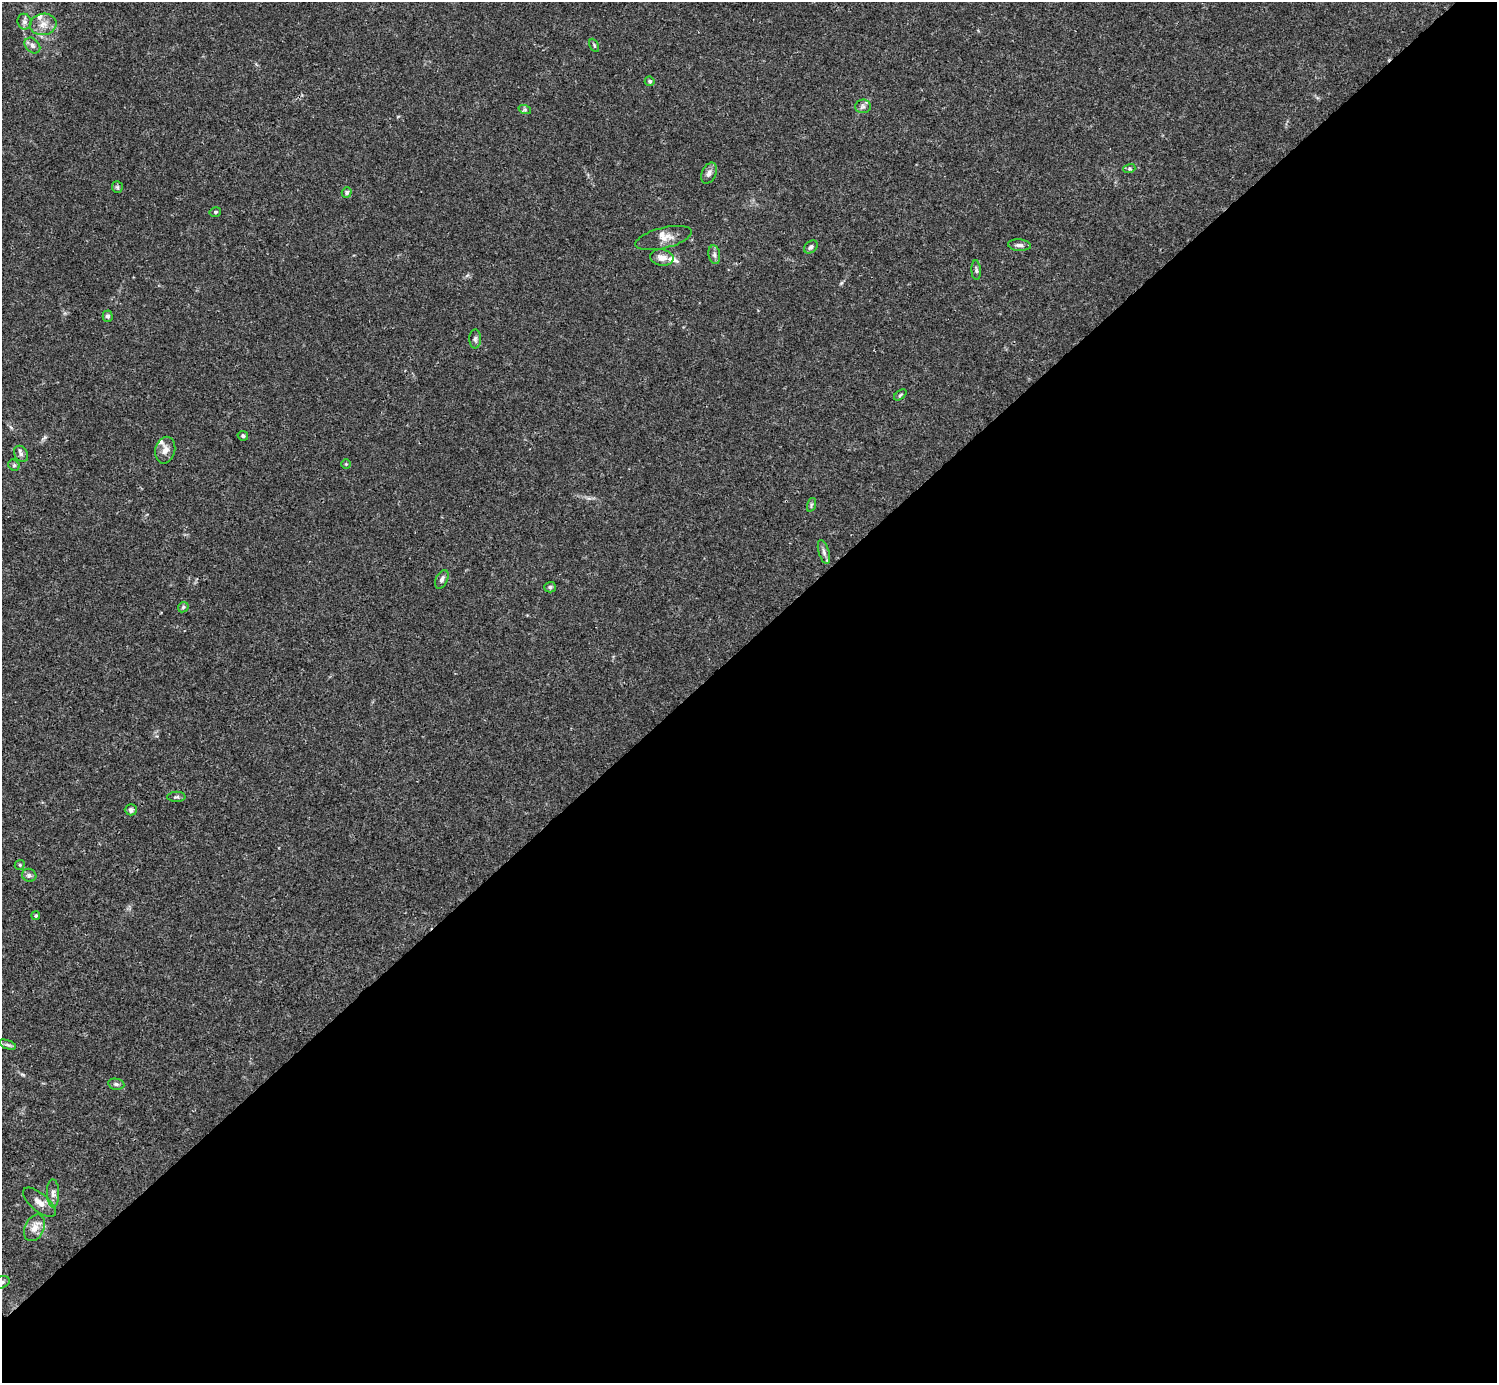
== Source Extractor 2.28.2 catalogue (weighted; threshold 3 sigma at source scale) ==
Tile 12 of 4 x 4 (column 4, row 3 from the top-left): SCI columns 4485-5979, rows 1539-2919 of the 5982 x 5981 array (HDU 1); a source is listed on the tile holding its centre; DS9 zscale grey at full resolution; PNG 1499 x 1385 px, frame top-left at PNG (2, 2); each listed source drawn as its Kron ellipse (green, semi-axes under 4 px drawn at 4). Shown black and unused: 54% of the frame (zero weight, under 3 of 4 exposures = <1% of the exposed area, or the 3 px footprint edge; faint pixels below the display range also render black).
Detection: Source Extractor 2.28.2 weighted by HDU 2 'WHT'; one run over the whole footprint, this tile lists its part. Background 0.0164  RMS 0.0022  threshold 0.0098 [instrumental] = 3 sigma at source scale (4.5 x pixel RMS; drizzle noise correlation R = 1.50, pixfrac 1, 0.05/0.05 arcsec/px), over >= 5 px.
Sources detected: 46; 4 inside a brighter listed object's ellipse — not listed separately; the other 42 listed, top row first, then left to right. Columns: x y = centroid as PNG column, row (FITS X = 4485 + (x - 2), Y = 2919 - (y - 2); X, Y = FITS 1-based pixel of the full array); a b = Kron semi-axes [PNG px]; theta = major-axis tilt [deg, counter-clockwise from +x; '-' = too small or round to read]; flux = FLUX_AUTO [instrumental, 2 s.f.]
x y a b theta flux
24 22 8 7 - 0.74
43 24 13 10 10 2
32 45 9 6 -46 0.8
594 45 7 4 -64 0.29
650 81 5 5 - 0.37
863 106 8 6 5 0.65
525 110 6 4 -18 0.35
1129 169 6 4 18 0.38
709 173 11 7 65 0.93
117 187 6 5 - 0.35
347 192 5 4 - 0.42
215 212 6 4 14 0.31
663 238 29 10 14 2.4
1019 245 11 5 -4 0.77
811 247 7 5 42 0.64
714 255 9 6 -80 0.69
662 258 12 8 -10 1.6
976 270 10 4 -86 0.5
108 316 5 5 - 0.48
475 339 9 6 89 0.61
900 395 7 3 37 0.28
243 436 5 4 - 0.4
165 450 13 10 76 1.7
21 454 8 6 -56 0.69
346 464 4 4 - 0.24
14 465 6 5 - 0.35
811 505 7 4 72 0.39
824 552 12 5 -73 0.79
442 579 10 5 63 0.74
550 587 6 5 - 0.47
183 607 6 4 46 0.32
176 797 9 5 0 0.44
131 810 6 5 - 0.53
20 865 5 5 - 0.3
29 875 7 6 - 0.64
36 916 4 4 - 0.29
8 1045 9 4 -19 0.53
116 1084 8 5 -10 0.55
53 1193 14 6 -89 1
39 1202 20 8 -40 1.9
34 1228 14 9 64 2
2 1282 8 6 20 0.56
Isophote crosses this tile's border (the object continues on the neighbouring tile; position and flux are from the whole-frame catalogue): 1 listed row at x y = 2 1282